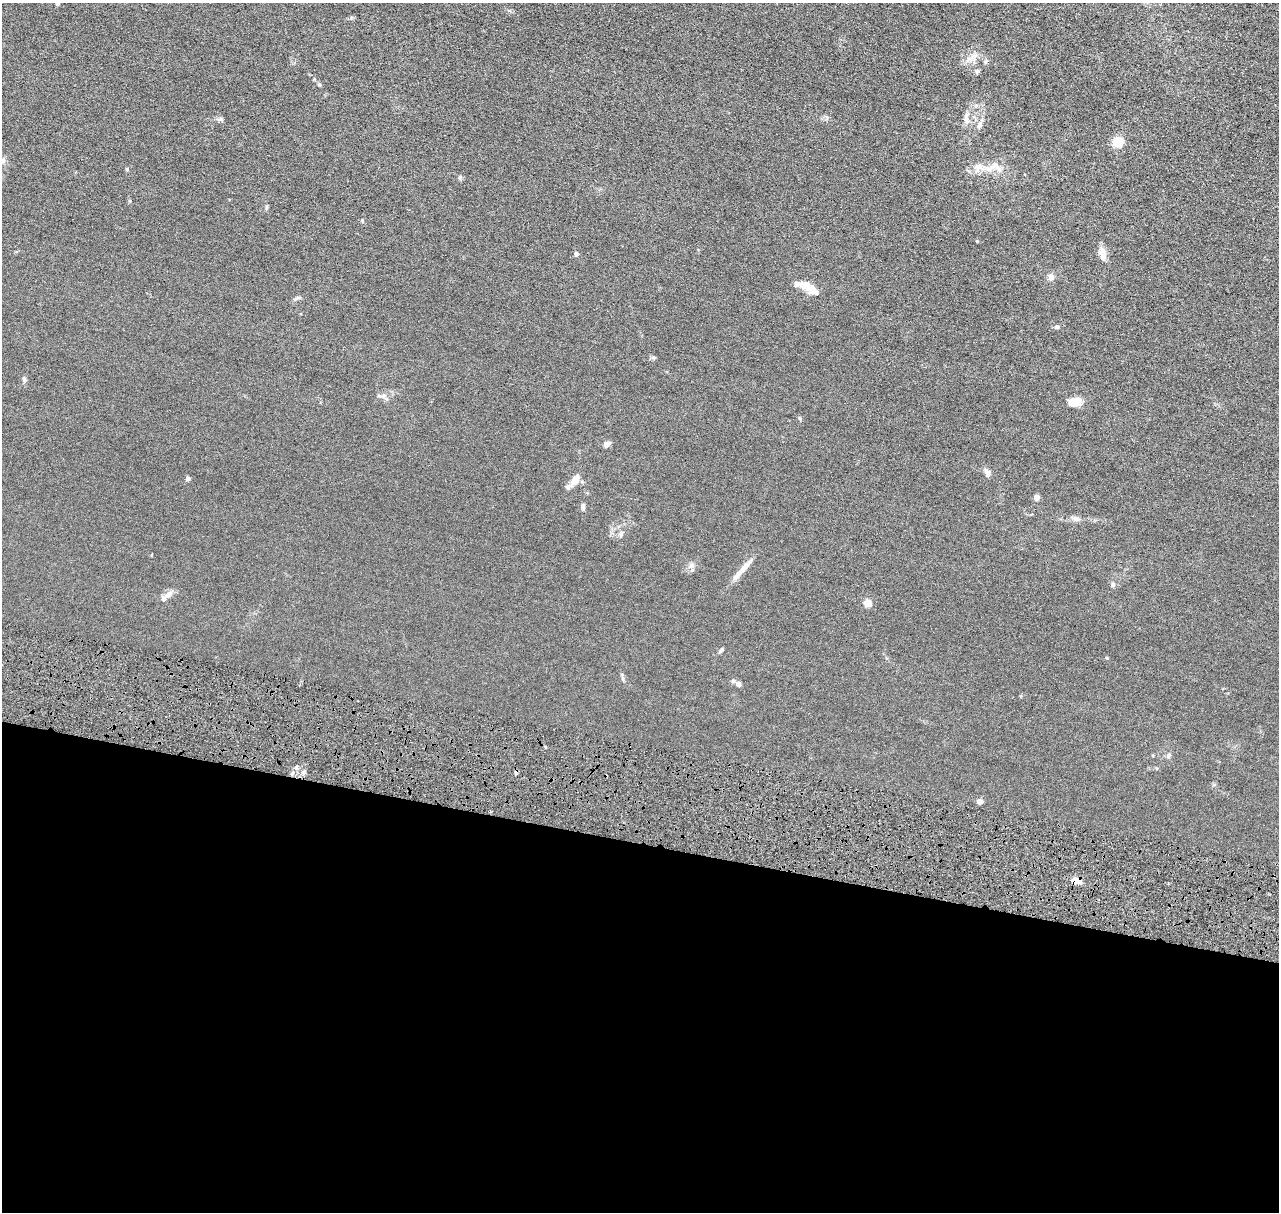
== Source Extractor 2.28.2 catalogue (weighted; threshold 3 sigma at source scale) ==
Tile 14 of 4 x 4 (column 2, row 4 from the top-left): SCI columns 1294-2570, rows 252-1461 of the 5140 x 5218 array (HDU 1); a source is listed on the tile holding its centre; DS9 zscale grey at full resolution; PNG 1281 x 1214 px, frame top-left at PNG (2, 3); no overlay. Shown black and unused: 31% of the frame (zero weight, under 4 of 8 exposures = <1% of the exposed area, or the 3 px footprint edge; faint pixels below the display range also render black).
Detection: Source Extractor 2.28.2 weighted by HDU 2 'WHT'; one run over the whole footprint, this tile lists its part. Background 0.0119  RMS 0.0042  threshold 0.0172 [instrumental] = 3 sigma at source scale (4.09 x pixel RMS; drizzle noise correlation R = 1.36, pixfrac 0.8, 0.05/0.05 arcsec/px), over >= 5 px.
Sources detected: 39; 2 inside a brighter listed object's ellipse — not listed separately; the other 37 listed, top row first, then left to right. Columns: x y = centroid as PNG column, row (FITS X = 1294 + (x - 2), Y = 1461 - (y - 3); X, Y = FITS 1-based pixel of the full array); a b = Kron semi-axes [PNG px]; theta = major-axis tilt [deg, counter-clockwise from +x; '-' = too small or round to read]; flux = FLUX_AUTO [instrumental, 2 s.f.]
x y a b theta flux
973 56 11 5 27 1.6
977 71 6 5 - 0.65
320 85 6 3 -70 0.41
967 121 9 4 -89 1.1
979 126 9 5 64 1
1118 142 5 5 - 17
2 161 8 6 31 1.2
978 167 11 8 0 2.1
127 169 5 3 - 0.34
989 169 14 8 21 3.1
267 207 6 4 71 0.41
362 220 5 3 - 0.3
1100 253 18 8 20 2
576 254 5 5 - 0.85
1051 277 8 8 - 1.3
797 284 9 6 9 1.3
812 289 15 9 -36 4
1057 327 6 5 - 0.64
383 396 6 6 - 0.9
1074 402 17 9 8 3.6
607 444 7 6 - 1.3
987 473 9 6 -83 1.3
188 479 6 5 - 0.59
575 480 15 7 47 3.9
1037 497 6 5 - 1.4
583 507 7 6 - 0.82
1075 518 10 4 -1 1.1
621 534 6 6 - 0.71
742 569 35 6 48 3.9
1113 585 7 5 69 0.6
168 594 12 8 36 2
868 603 5 5 - 7.6
721 650 8 4 54 0.55
738 684 6 6 - 0.94
1168 755 8 4 81 0.6
980 801 6 5 - 1.3
1076 881 10 7 -4 2.3
Overlapping masked pixels (flux is a lower limit): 1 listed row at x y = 1076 881
Isophote crosses this tile's border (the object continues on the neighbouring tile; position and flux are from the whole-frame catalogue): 1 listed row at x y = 2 161
Unlisted compact peaks at least as high as the median listed source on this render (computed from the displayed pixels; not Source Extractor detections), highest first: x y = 24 379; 977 241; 1107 658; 221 119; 351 18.